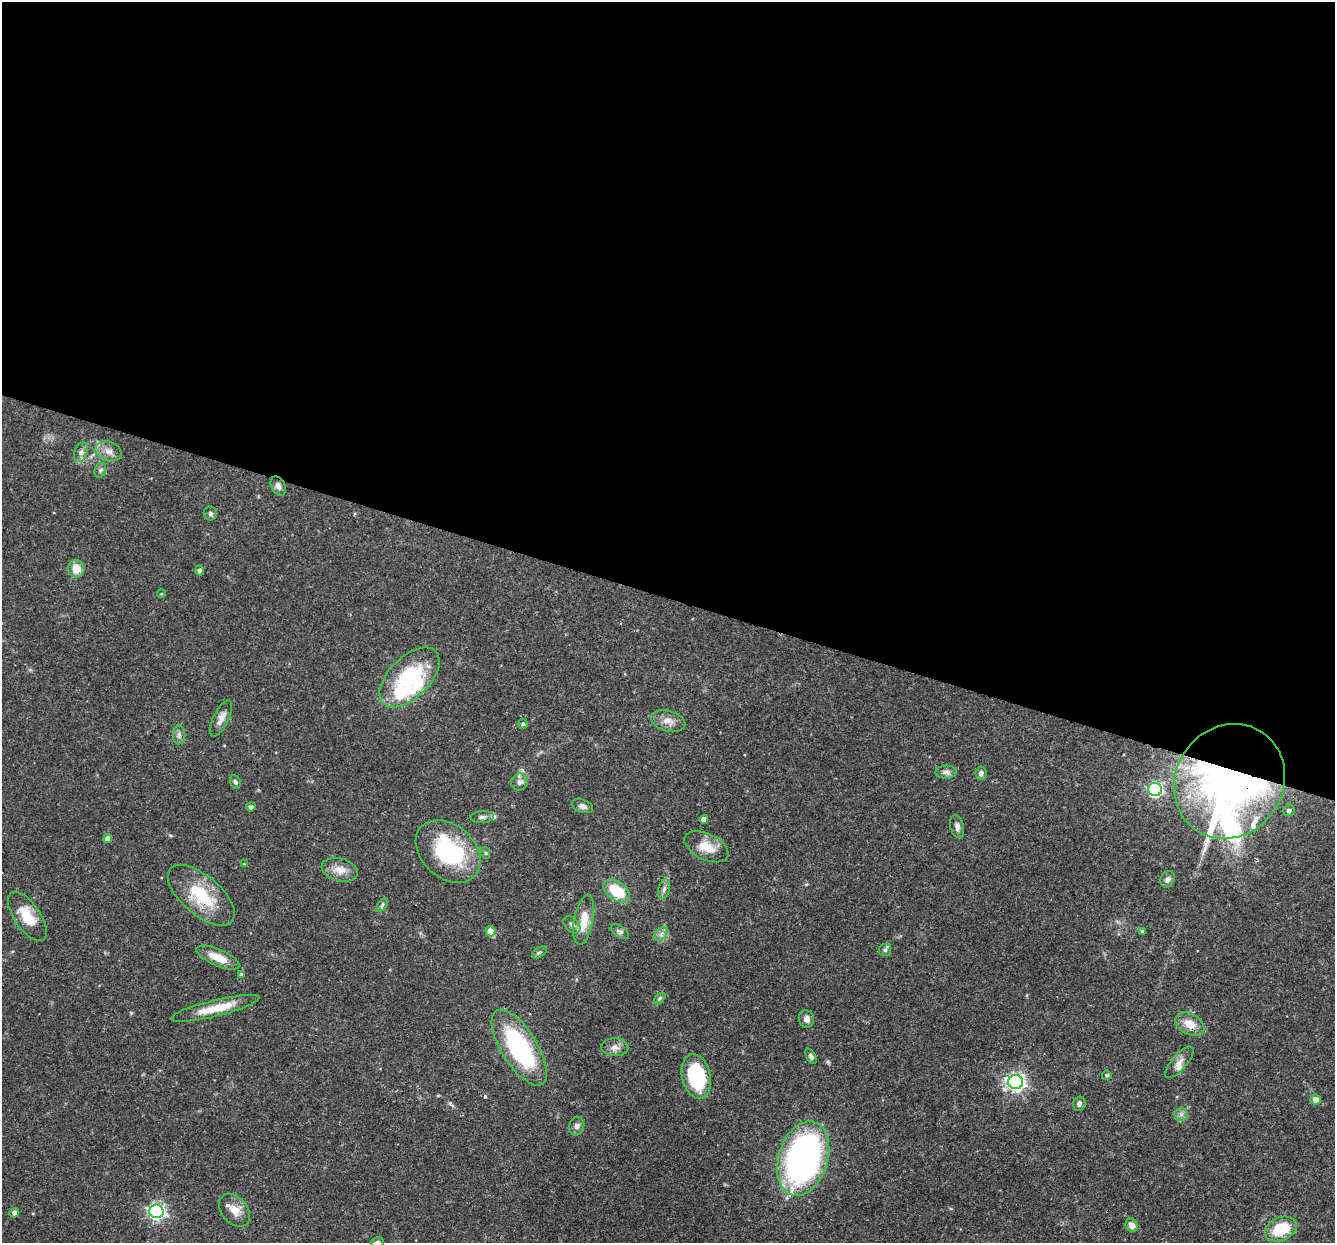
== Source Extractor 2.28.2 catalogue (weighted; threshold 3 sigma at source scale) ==
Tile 3 of 4 x 4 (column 3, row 1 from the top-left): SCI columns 2668-4000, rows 3982-5222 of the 5355 x 5411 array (HDU 1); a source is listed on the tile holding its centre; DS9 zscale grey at full resolution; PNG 1337 x 1245 px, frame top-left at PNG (2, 2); each listed source drawn as its Kron ellipse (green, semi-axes under 4 px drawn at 4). Shown black and unused: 48% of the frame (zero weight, under 3 of 4 exposures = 3% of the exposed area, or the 3 px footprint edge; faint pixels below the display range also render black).
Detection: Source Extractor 2.28.2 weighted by HDU 2 'WHT'; one run over the whole footprint, this tile lists its part. Background 0.0577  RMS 0.0033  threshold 0.015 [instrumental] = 3 sigma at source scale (4.5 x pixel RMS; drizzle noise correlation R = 1.50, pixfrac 1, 0.05/0.05 arcsec/px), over >= 5 px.
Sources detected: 75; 6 inside a brighter listed object's ellipse — not listed separately; the other 69 listed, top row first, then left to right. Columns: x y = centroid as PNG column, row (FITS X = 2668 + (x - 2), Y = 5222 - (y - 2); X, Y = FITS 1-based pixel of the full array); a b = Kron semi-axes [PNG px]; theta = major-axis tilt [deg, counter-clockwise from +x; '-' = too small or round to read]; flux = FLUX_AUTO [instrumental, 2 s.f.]
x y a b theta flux
108 451 13 9 -20 2.6
81 452 10 6 69 1.4
100 470 7 5 70 0.78
278 486 10 7 -63 1.6
210 513 7 6 - 0.8
76 569 9 8 - 4.2
199 570 5 4 - 1.2
161 594 4 3 - 0.33
409 677 37 20 45 28
221 718 20 7 64 2.6
668 721 18 10 -17 3
523 724 5 4 - 0.6
179 735 9 6 90 1.1
946 772 10 6 1 1.2
981 773 6 5 - 1.2
1229 781 59 53 56 230
235 782 7 5 -66 0.71
519 782 9 8 - 1.5
1155 789 7 6 - 63
582 806 11 6 -20 1.3
251 807 5 4 - 0.75
1289 810 6 6 - 1.1
482 817 12 6 5 1.1
704 819 4 4 - 1.9
957 827 12 6 -76 1.5
108 839 4 4 - 2.1
706 847 23 13 -26 6.1
448 851 36 26 -41 33
486 853 6 4 -71 0.42
244 864 4 4 - 0.27
340 870 18 11 -15 3.8
1168 879 8 6 57 1.2
664 889 10 6 75 1.1
617 891 15 9 -36 11
201 895 41 19 -41 16
382 905 8 4 53 0.66
27 916 28 13 -55 8.1
584 920 25 9 79 6.5
572 925 10 6 -46 1.2
490 931 5 5 - 5
1143 931 4 4 - 0.8
620 932 10 5 -36 0.96
661 934 8 5 46 1.1
885 950 6 6 - 0.79
539 952 8 4 32 0.61
218 958 23 8 -24 5.6
241 974 4 4 - 0.63
660 999 7 4 46 0.59
215 1008 45 8 14 8
806 1019 9 7 -77 1.6
1190 1024 15 10 -29 4.4
519 1047 43 18 -58 42
615 1047 13 9 -3 2.1
811 1056 8 4 -61 0.86
1179 1062 19 7 50 2.6
1107 1075 4 4 - 0.58
696 1076 23 14 -77 26
1016 1082 7 7 - 130
1316 1100 5 5 - 2.6
1079 1104 7 6 - 1.2
1181 1114 7 6 - 1
577 1126 9 7 75 1.3
803 1159 38 24 72 110
234 1210 18 13 -50 4.1
156 1211 7 7 - 94
14 1213 5 4 - 1.5
1132 1225 7 6 - 2.2
1281 1229 17 11 24 11
377 1242 7 5 13 0.8
Overlapping masked pixels (flux is a lower limit): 3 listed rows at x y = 1229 781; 490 931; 215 1008
Isophote crosses this tile's border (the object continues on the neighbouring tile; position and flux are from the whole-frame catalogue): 1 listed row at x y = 377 1242